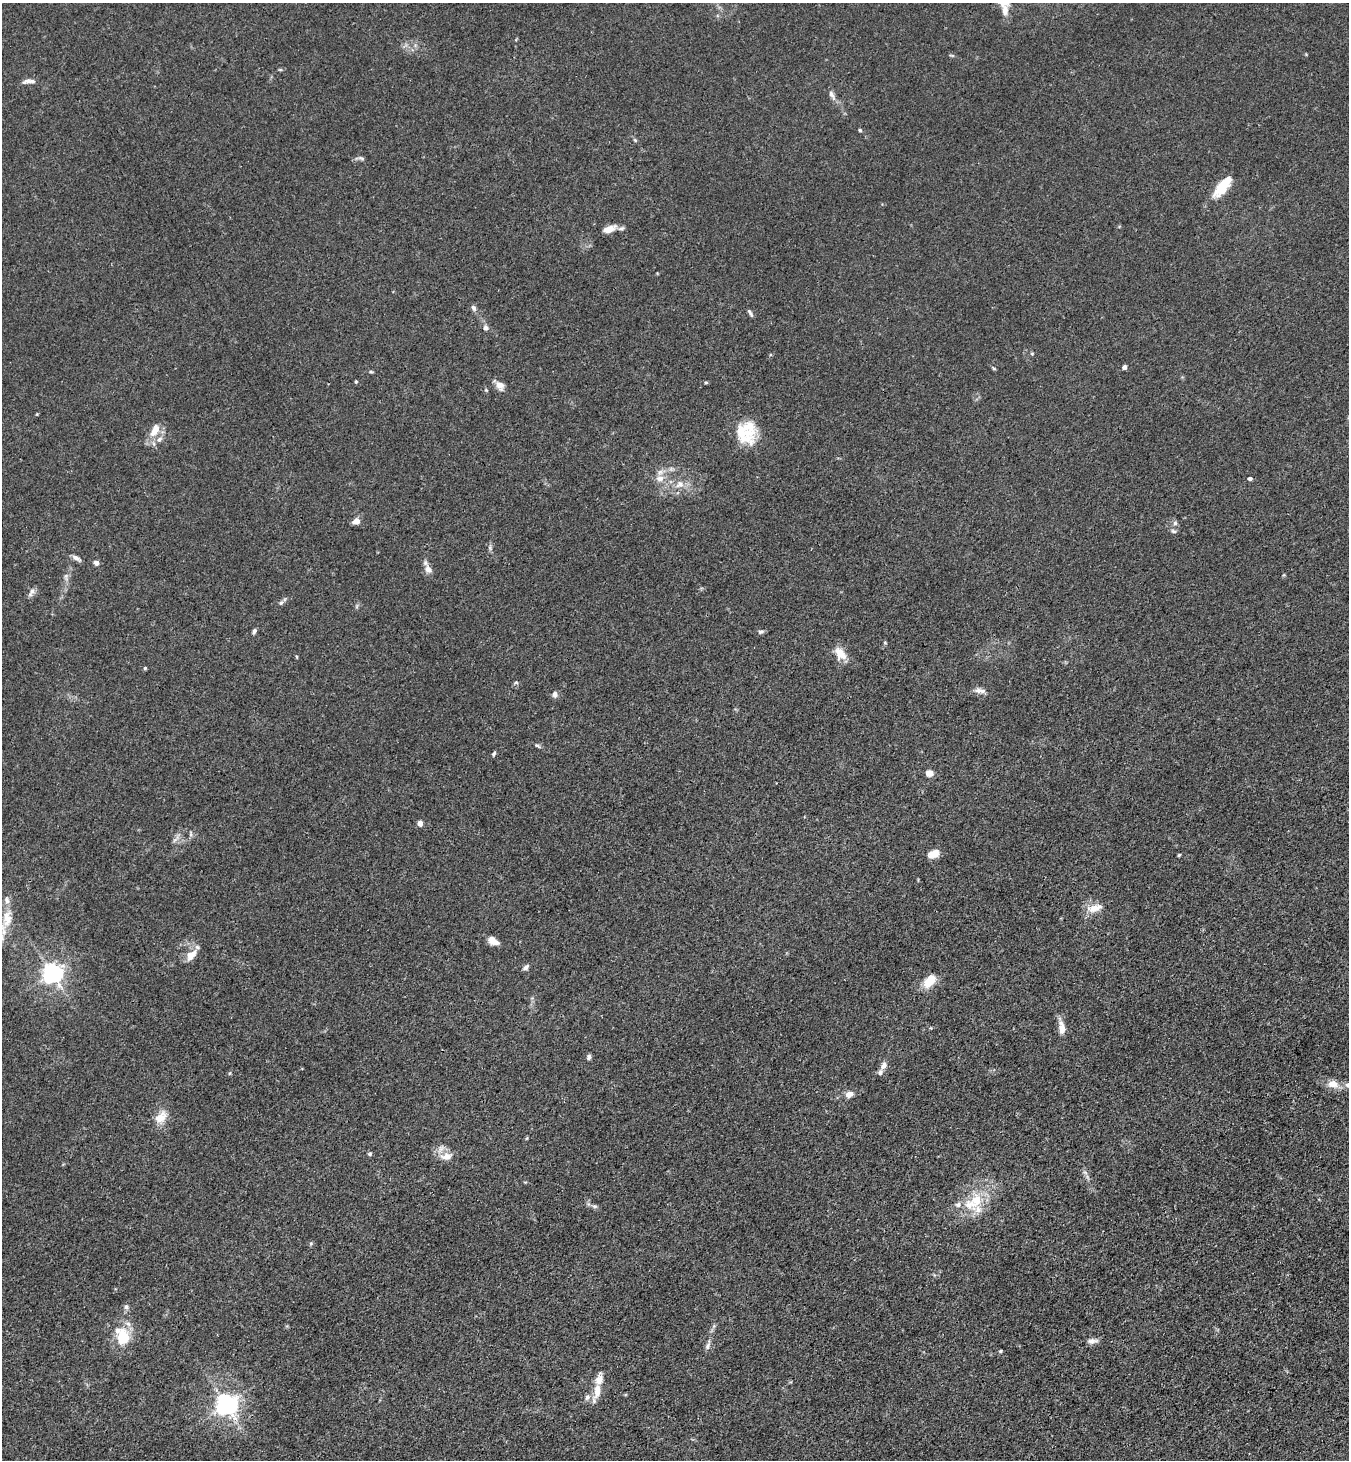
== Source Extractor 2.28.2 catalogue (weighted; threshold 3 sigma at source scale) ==
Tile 6 of 4 x 4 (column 2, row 2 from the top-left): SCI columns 1528-2874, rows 2948-4405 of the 5889 x 5896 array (HDU 1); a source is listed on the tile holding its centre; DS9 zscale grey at full resolution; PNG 1351 x 1462 px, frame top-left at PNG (2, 3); no overlay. Shown black and unused: <1% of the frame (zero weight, under 3 of 4 exposures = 3% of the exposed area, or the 3 px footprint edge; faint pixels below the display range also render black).
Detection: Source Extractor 2.28.2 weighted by HDU 2 'WHT'; one run over the whole footprint, this tile lists its part. Background 0.0145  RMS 0.0026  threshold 0.0118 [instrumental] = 3 sigma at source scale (4.5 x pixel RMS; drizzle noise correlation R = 1.50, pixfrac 1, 0.05/0.05 arcsec/px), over >= 5 px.
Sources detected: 96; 15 inside a brighter listed object's ellipse — not listed separately; the other 81 listed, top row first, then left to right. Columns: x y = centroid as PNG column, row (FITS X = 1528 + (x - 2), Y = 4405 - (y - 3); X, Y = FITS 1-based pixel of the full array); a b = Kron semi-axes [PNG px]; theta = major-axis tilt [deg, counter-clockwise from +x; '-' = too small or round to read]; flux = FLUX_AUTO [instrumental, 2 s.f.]
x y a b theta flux
1005 10 14 8 -87 2.2
952 55 8 3 -13 0.32
29 81 17 5 6 1.3
832 95 15 6 -61 1.3
860 130 4 4 - 0.36
635 140 6 4 -45 0.38
361 158 10 4 -22 0.58
1221 188 26 13 56 5.8
609 229 15 7 18 2.6
473 308 9 6 -57 0.79
750 313 12 4 -60 0.64
486 328 7 6 - 0.9
1124 367 4 4 - 1.1
994 368 6 4 -3 0.29
371 372 6 4 -1 0.31
356 381 4 3 - 0.3
706 382 4 4 - 0.31
500 385 12 10 -63 1.9
37 414 5 3 - 0.23
155 430 18 9 64 3.7
747 433 32 19 -26 7
159 439 9 6 44 1.1
660 478 11 8 5 1.8
1250 479 4 4 - 0.74
680 484 12 10 35 2.4
356 521 8 6 13 1.8
1175 523 6 6 - 0.62
1174 531 8 5 -17 0.56
490 548 7 5 -80 0.6
76 558 14 5 -32 1
96 563 6 6 - 0.98
428 569 12 9 -51 1.7
66 577 12 6 -83 1.1
31 592 14 5 61 1
281 603 8 5 40 0.67
357 606 7 4 71 0.41
254 631 7 5 62 0.55
761 632 8 5 14 0.6
885 643 5 4 - 0.28
840 653 16 11 -54 3.8
297 657 5 3 - 0.22
145 668 4 4 - 0.35
516 682 6 4 0 0.38
978 691 12 8 2 1.4
555 694 8 6 84 0.95
537 746 8 4 -39 0.51
494 753 6 4 57 0.46
929 773 7 6 - 2.5
420 823 5 4 - 2.2
191 834 9 4 -90 0.51
175 839 13 4 47 0.88
933 854 12 8 18 2.6
1179 855 4 3 - 0.31
1095 908 22 10 12 3.3
7 918 29 14 79 5.7
493 941 12 7 -31 2.3
191 955 17 10 46 3
526 967 7 5 46 0.98
52 973 7 7 - 160
930 981 16 9 52 5.1
1062 1028 15 7 -85 2.7
589 1057 7 5 77 0.62
883 1065 11 7 65 1.3
230 1073 6 3 70 0.29
1333 1084 16 11 -9 2.9
849 1094 9 7 20 1.8
161 1117 19 12 46 3.8
527 1138 6 3 70 0.26
370 1154 5 4 - 0.4
446 1156 19 10 5 2.8
1085 1172 7 4 -20 0.49
976 1200 24 17 51 8.7
594 1206 6 5 - 0.54
126 1307 7 7 - 0.78
714 1326 7 4 71 0.5
123 1337 24 18 87 7.3
1092 1341 14 7 7 1.3
708 1346 10 7 70 0.98
1000 1351 4 3 - 0.34
597 1391 25 9 79 3.7
226 1404 7 7 - 190
Isophote crosses this tile's border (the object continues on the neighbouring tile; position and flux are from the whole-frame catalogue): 1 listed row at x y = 7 918